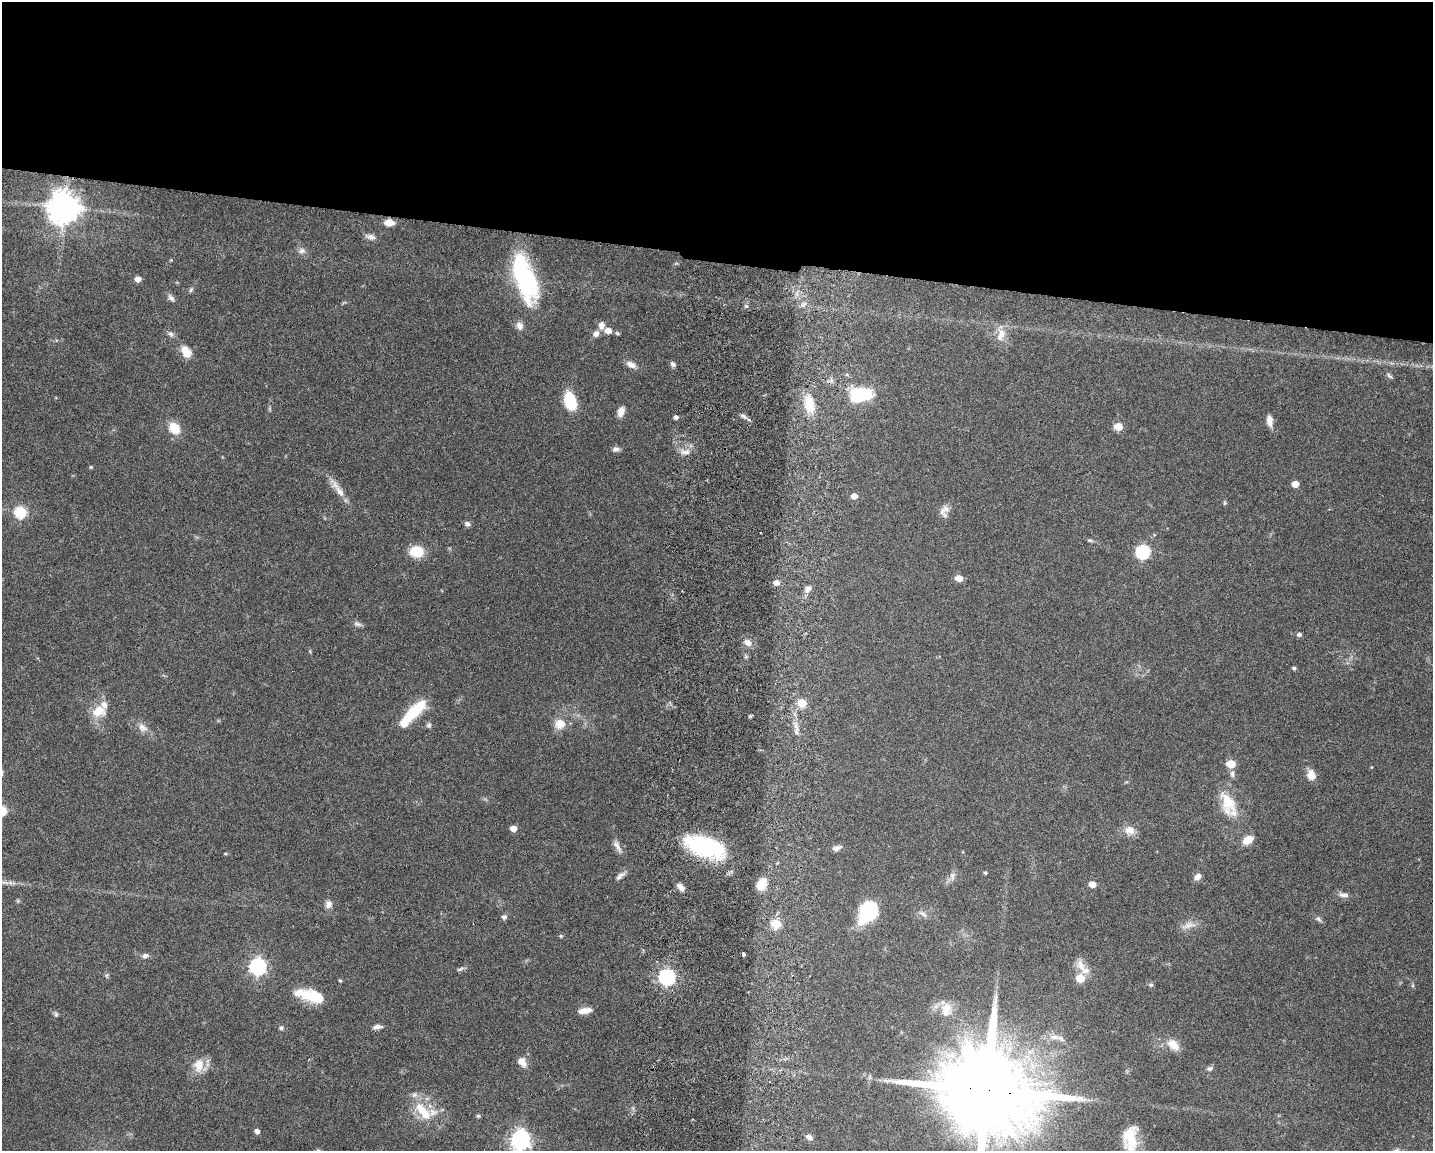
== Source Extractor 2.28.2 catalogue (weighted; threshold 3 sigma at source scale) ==
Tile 2 of 3 x 4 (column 2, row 1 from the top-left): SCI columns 1708-3138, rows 3457-4605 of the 4734 x 4618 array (HDU 1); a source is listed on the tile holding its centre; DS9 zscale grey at full resolution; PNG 1435 x 1153 px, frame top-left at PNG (2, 2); no overlay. Shown black and unused: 22% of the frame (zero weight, under 3 of 6 exposures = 3% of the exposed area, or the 3 px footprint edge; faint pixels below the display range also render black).
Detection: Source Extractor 2.28.2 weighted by HDU 2 'WHT'; one run over the whole footprint, this tile lists its part. Background 0.0872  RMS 0.0032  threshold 0.0131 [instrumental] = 3 sigma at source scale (4.09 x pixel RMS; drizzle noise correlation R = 1.36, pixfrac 0.8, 0.05/0.05 arcsec/px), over >= 5 px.
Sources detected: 122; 2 inside a brighter object's white glare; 2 cosmic-ray / hot-pixel residue — not listed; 2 inside a brighter listed object's ellipse — not listed separately; the other 116 listed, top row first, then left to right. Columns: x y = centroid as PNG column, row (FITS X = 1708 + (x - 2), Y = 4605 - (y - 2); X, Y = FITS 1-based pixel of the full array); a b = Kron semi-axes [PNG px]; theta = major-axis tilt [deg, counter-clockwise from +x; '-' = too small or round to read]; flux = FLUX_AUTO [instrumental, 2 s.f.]
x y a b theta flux
64 207 10 9 - 550
389 222 9 6 -1 3.5
370 237 14 7 -12 1.4
302 251 10 7 13 1.2
171 260 4 4 - 0.26
525 278 52 22 -71 33
138 279 5 5 - 1.9
191 290 7 4 70 0.5
171 298 11 6 -51 1.1
746 306 5 4 - 0.45
601 325 10 7 83 1.7
519 326 11 8 -70 1.6
608 331 6 5 - 2.7
617 333 5 5 - 0.43
171 334 8 7 - 0.92
596 334 7 7 - 1.5
1001 335 19 11 72 3.6
186 352 15 10 -58 3.5
673 364 7 6 - 0.86
631 365 12 7 -26 1.9
847 375 5 4 - 0.48
1389 376 10 4 -43 0.64
860 395 20 11 10 21
570 401 14 8 -72 16
809 404 27 14 -78 7.5
621 411 11 7 69 2.2
744 416 9 5 -28 0.86
676 417 5 4 - 0.87
1270 420 12 6 -83 2.4
1118 427 5 5 - 7
174 428 14 11 -48 5.3
616 449 9 6 9 1
686 452 12 7 0 1.9
91 467 4 4 - 0.33
1295 484 5 5 - 3.5
340 491 19 8 -54 3.1
854 496 5 5 - 2.2
1225 503 5 5 - 0.41
942 511 13 7 71 1.6
21 512 6 6 - 22
467 524 7 6 - 0.91
1090 540 8 4 -9 0.49
417 551 12 9 -5 9.3
1143 552 7 6 - 41
959 578 5 5 - 4.2
776 583 5 5 - 2.1
808 589 10 7 44 1.4
357 624 12 6 -15 0.92
1299 635 5 5 - 0.81
748 643 8 6 -41 1.7
1294 668 4 4 - 0.56
802 703 5 5 - 8
98 711 18 14 15 5.5
412 713 34 10 43 13
750 716 3 3 - 0.72
560 724 13 12 - 4
429 725 7 6 - 0.68
796 727 14 5 -73 1.7
143 728 15 9 -32 2.1
1231 764 6 5 - 7.1
1232 774 9 6 -82 0.92
1311 775 12 9 -76 2.7
1228 802 34 19 -72 9.6
2 811 6 5 - 14
513 828 5 5 - 2.5
1130 830 13 11 -10 2.9
1248 840 11 7 30 3.9
617 846 18 6 -58 1.7
705 846 40 18 -19 38
837 848 13 6 20 1.2
225 854 5 4 - 0.35
985 873 4 4 - 0.46
620 876 15 5 40 1.2
952 876 12 7 80 1.3
1197 876 9 7 42 1.5
1092 884 5 4 - 3.5
761 885 11 9 59 5.9
680 887 11 6 -48 1.7
1344 895 14 6 -10 1.4
18 901 6 4 -72 0.35
328 904 10 8 74 1.6
867 912 21 15 55 20
923 914 13 5 -31 1.1
504 917 5 5 - 0.98
1319 919 9 5 -47 0.78
776 924 6 5 - 12
1189 925 18 8 10 2.4
561 936 5 4 - 0.36
145 956 10 6 8 1.1
258 967 7 7 - 90
1082 967 26 9 -49 3.4
460 969 11 4 20 0.68
107 975 6 4 70 0.43
667 977 7 7 - 80
1080 978 6 5 - 7.4
340 981 5 3 - 0.42
1151 985 6 5 - 0.6
310 996 32 11 -16 11
946 1009 21 14 -78 5.3
585 1011 15 6 10 3
56 1014 7 5 -76 0.57
377 1027 10 5 8 1.3
281 1028 6 6 - 0.65
1054 1037 14 7 0 2.3
1173 1045 14 9 -43 4
522 1062 11 8 -52 2.7
199 1065 20 14 81 4.1
1210 1069 7 6 - 0.7
987 1090 33 21 -9 7900
423 1111 35 15 -47 9
478 1116 5 5 - 0.5
257 1131 5 4 - 1.3
809 1137 8 5 -25 1.3
1130 1138 30 16 87 8.7
521 1140 8 8 - 150
1396 1150 9 6 24 0.95
Overlapping masked pixels (flux is a lower limit): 1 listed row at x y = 987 1090
Isophote crosses this tile's border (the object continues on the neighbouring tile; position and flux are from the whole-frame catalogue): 4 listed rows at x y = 2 811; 987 1090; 521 1140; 1396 1150